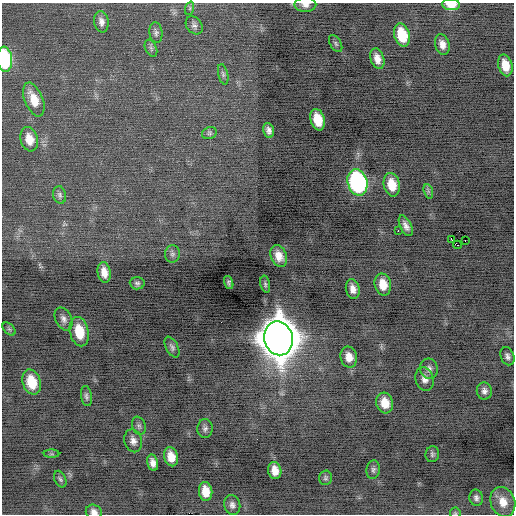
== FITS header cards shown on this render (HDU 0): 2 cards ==
NAXIS1  =                  512 / Axis length
NAXIS2  =                  512 / Axis length

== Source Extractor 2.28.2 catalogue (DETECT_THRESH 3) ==
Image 512 x 512 px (HDU 0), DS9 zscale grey, 1 PNG px = 1 image px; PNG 516 x 516 px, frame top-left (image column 1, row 512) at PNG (2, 3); each listed source drawn as its Kron ellipse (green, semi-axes under 4 px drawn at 4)
Background -0.498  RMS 0.79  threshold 2.36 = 3 sigma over >= 5 px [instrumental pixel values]
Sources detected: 66; all 66 listed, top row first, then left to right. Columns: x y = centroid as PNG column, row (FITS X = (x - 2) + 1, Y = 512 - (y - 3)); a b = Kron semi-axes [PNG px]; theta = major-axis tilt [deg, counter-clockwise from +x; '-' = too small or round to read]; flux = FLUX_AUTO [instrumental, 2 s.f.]
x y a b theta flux
451 4 9 5 -3 760
305 5 11 7 1 290
190 8 7 4 72 85
101 22 11 7 -80 280
194 25 10 7 -50 170
156 33 10 6 -84 170
402 35 12 7 -73 1700
336 44 9 5 -61 110
442 44 10 7 -76 370
151 48 9 5 -66 140
5 59 13 7 -85 4400
377 59 11 6 -73 410
505 65 11 7 -75 740
223 74 10 5 -77 120
34 99 18 9 -68 910
318 120 11 7 -74 1200
269 130 8 5 -75 220
209 133 8 6 22 110
29 139 12 8 -75 680
357 182 13 9 -74 11000
392 185 12 8 -77 960
428 191 7 4 -72 110
60 195 9 6 -79 140
406 226 11 5 -63 280
398 231 2 2 - 370
451 239 2 2 - 480
465 240 2 2 - 16
457 245 4 3 - 480
172 254 8 7 - 160
279 256 11 8 -67 530
104 272 10 6 -79 490
229 282 7 4 -71 120
137 283 7 6 - 130
265 284 8 5 -77 110
383 284 11 8 -77 790
353 289 10 7 -78 370
64 319 12 8 -64 270
9 329 8 4 -44 110
79 332 15 9 -77 1400
279 338 17 14 -78 180000
172 347 11 6 -63 160
507 356 9 6 -67 210
349 357 10 8 -77 540
429 369 10 9 - 260
425 379 12 9 -74 360
32 382 13 9 -73 1400
484 391 8 7 - 230
86 396 10 5 -81 140
385 403 10 8 -74 770
139 426 9 6 -70 150
205 428 9 7 88 190
133 441 11 8 -76 310
52 454 8 4 0 77
432 454 8 7 - 130
171 457 10 7 -74 650
153 463 8 5 -77 320
275 470 9 6 -78 550
373 470 9 7 80 160
325 478 7 6 - 110
60 479 9 5 -65 120
206 491 9 6 -82 830
476 498 8 7 - 180
503 502 15 12 -69 750
232 505 10 8 -76 240
94 512 8 7 - 280
455 513 5 5 - 74
At the frame edge (FLAGS 8, measured only in part): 5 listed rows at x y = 451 4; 305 5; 5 59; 94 512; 455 513